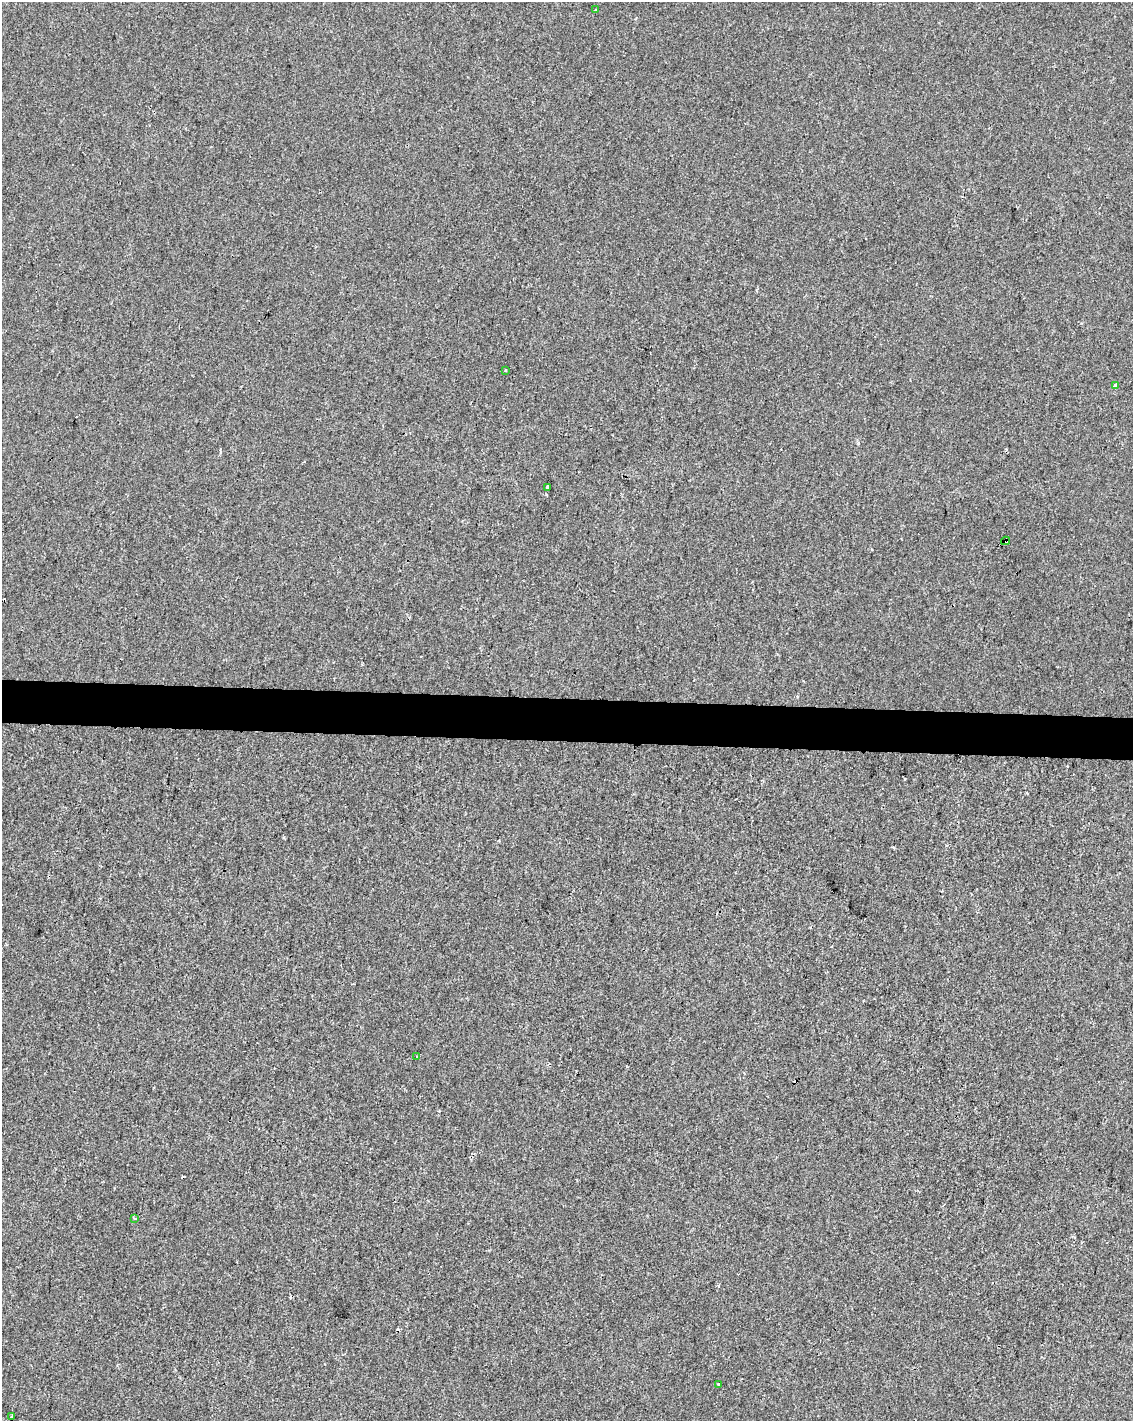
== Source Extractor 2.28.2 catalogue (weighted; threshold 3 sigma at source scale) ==
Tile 6 of 4 x 3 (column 2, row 2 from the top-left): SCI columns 1138-2268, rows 1701-3119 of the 4529 x 4764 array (HDU 1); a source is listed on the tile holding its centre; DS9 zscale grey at full resolution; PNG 1135 x 1423 px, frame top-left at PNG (2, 2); each listed source drawn as its Kron ellipse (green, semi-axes under 4 px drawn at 4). Shown black and unused: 3% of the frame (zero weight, under 2 of 3 exposures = <1% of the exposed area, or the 3 px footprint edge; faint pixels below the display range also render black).
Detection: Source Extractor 2.28.2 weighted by HDU 2 'WHT'; one run over the whole footprint, this tile lists its part. Background -3.05e-04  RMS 0.0042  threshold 0.0191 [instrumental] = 3 sigma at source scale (4.5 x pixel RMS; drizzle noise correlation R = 1.50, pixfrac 1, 0.0396/0.0396 arcsec/px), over >= 5 px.
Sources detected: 15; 6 cosmic-ray / hot-pixel residue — neither listed nor drawn; the other 9 listed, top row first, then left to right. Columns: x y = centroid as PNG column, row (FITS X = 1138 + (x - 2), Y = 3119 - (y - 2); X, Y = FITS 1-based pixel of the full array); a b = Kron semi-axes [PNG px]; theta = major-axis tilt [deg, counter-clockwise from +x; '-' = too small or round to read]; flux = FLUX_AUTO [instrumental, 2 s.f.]
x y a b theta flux
595 10 3 3 - 0.61
505 371 3 3 - 2.1
1116 385 4 3 - 3.6
548 487 3 3 - 16
1006 541 4 3 - 6.4
417 1056 3 3 - 0.72
135 1218 3 3 - 1.4
718 1384 3 2 - 0.37
12 1417 3 3 - 1.3
Overlapping masked pixels (flux is a lower limit): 1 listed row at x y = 1006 541